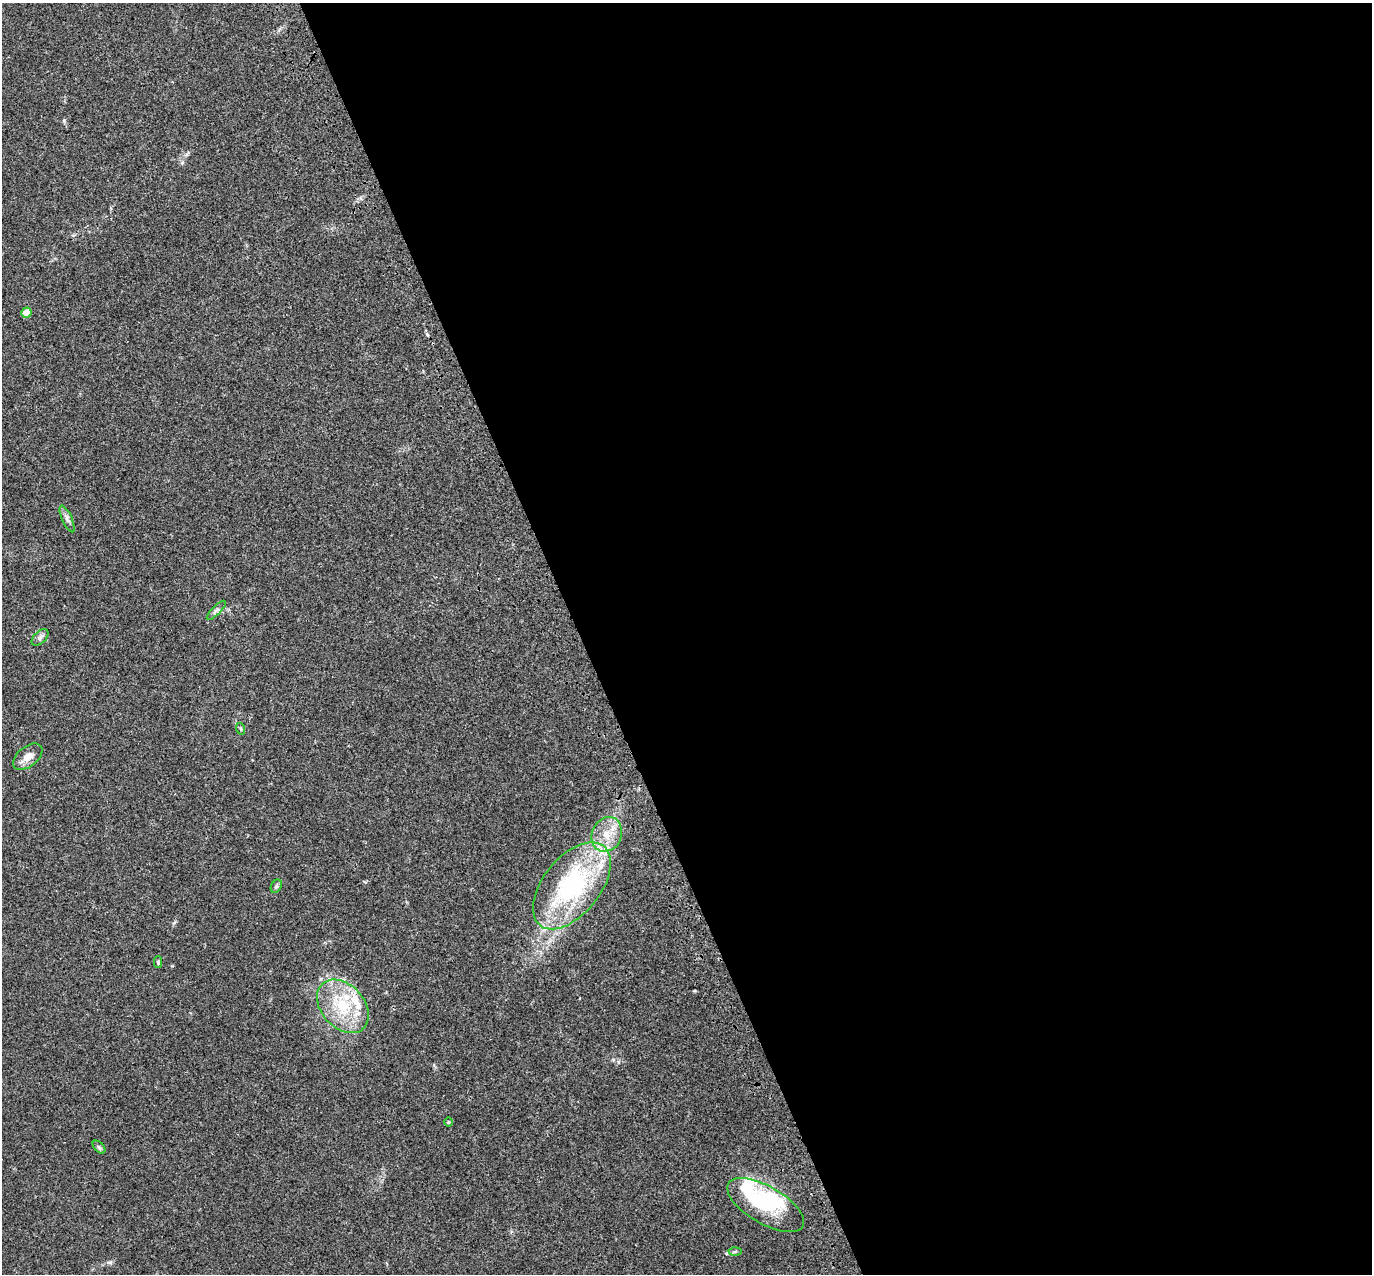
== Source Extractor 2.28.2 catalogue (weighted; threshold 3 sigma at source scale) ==
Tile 8 of 4 x 4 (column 4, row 2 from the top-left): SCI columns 4223-5592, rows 2760-4031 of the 5708 x 5573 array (HDU 1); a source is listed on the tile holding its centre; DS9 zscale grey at full resolution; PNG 1374 x 1276 px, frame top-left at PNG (2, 3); each listed source drawn as its Kron ellipse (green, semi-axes under 4 px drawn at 4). Shown black and unused: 58% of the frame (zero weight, under 3 of 4 exposures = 9% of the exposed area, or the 3 px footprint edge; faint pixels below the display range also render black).
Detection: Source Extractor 2.28.2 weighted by HDU 2 'WHT'; one run over the whole footprint, this tile lists its part. Background 0.0407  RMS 0.0036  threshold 0.0164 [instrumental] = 3 sigma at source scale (4.5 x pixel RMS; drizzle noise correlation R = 1.50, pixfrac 1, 0.0396/0.0396 arcsec/px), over >= 5 px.
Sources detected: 21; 1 inside a brighter object's white glare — neither listed nor drawn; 5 inside a brighter listed object's ellipse — not listed separately; the other 15 listed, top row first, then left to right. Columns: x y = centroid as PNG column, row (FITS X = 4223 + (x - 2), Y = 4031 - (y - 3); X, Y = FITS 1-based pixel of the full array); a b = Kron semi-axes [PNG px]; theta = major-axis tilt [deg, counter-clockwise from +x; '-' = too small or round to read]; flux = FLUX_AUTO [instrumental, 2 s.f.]
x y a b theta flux
26 313 5 5 - 4.1
67 519 14 5 -65 1.2
216 610 13 3 45 0.9
40 637 10 6 44 1.2
241 729 6 4 -71 0.43
28 757 17 10 38 3.6
607 834 18 15 67 7.1
276 886 7 5 60 0.6
572 886 51 28 51 54
158 962 6 4 90 0.5
343 1006 30 21 -48 17
448 1122 5 3 - 0.3
99 1147 8 4 -45 0.7
766 1205 43 18 -30 21
735 1251 6 4 3 0.53
Unlisted compact peaks at least as high as the median listed source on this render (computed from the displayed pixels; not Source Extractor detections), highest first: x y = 64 121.